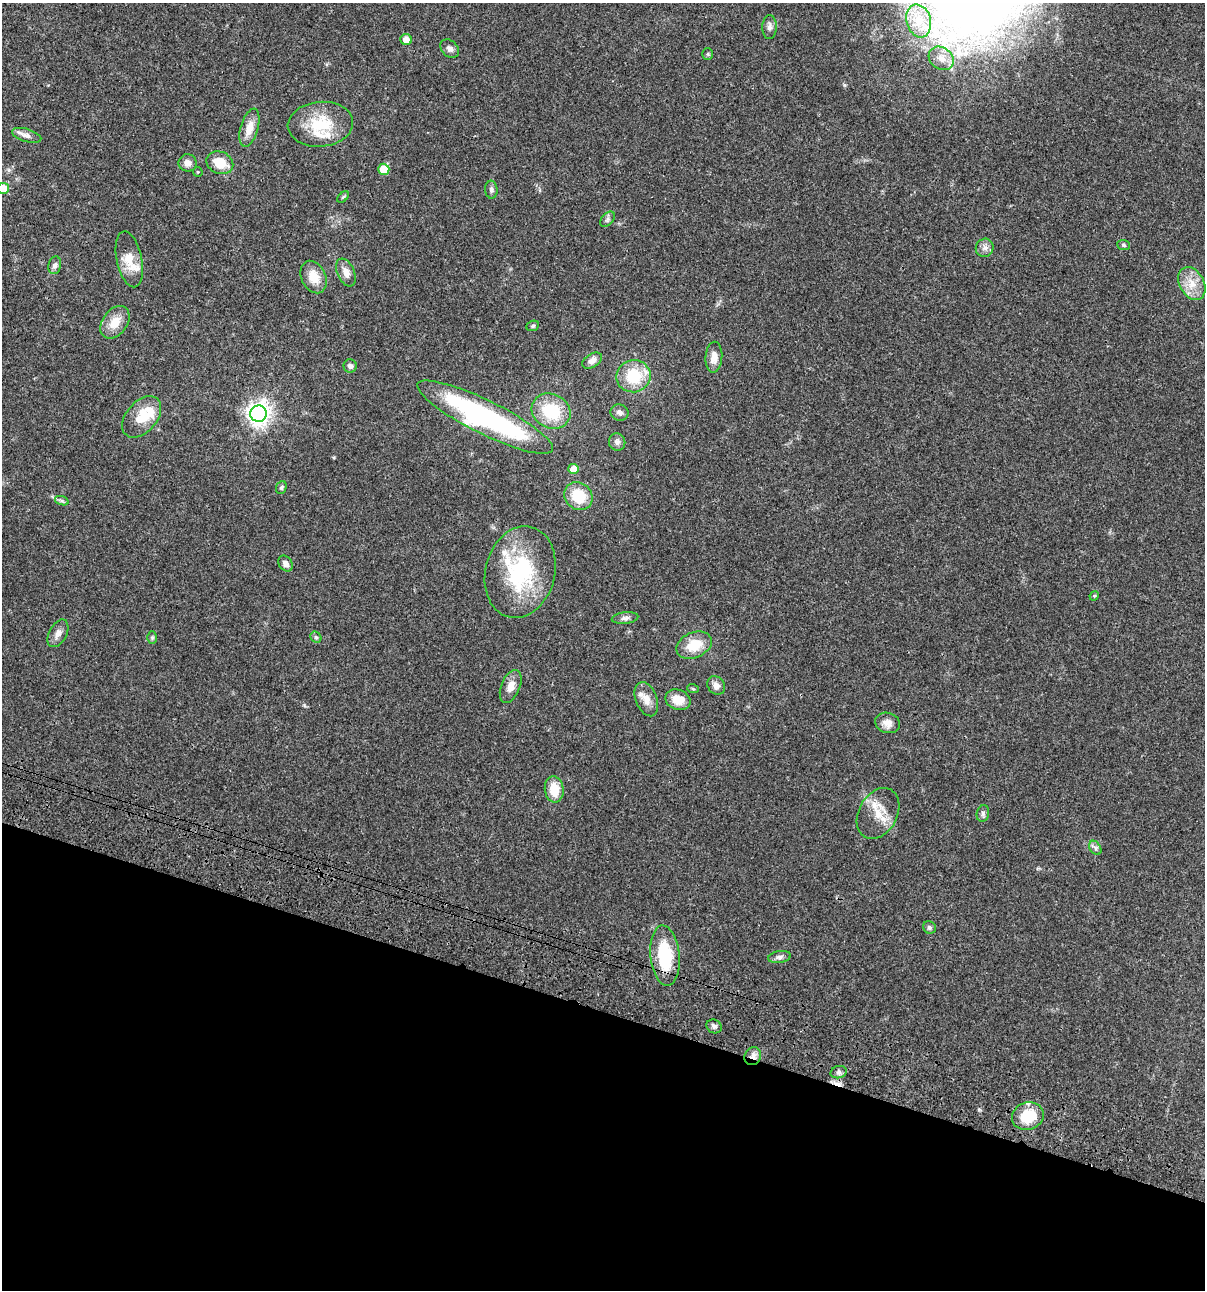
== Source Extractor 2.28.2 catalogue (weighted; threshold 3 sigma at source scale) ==
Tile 15 of 4 x 4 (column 3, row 4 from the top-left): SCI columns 2641-3843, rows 120-1407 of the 5405 x 5390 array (HDU 1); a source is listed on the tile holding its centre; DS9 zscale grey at full resolution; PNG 1207 x 1292 px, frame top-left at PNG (2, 3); each listed source drawn as its Kron ellipse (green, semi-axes under 4 px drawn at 4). Shown black and unused: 22% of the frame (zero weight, under 3 of 4 exposures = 9% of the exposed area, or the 3 px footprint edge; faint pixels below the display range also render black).
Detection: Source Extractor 2.28.2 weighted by HDU 2 'WHT'; one run over the whole footprint, this tile lists its part. Background 0.0473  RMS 0.0054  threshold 0.0244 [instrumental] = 3 sigma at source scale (4.5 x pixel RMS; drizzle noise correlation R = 1.50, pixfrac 1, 0.05/0.05 arcsec/px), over >= 5 px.
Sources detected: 74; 1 inside a brighter object's white glare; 1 cosmic-ray / hot-pixel residue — neither listed nor drawn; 7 inside a brighter listed object's ellipse — not listed separately; the other 65 listed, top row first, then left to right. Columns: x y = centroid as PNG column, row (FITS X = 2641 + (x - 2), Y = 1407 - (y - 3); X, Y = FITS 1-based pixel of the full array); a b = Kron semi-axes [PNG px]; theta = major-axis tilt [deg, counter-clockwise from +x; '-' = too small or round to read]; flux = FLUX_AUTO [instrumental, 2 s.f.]
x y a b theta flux
919 21 17 12 -74 9.8
769 27 12 7 88 2.2
406 40 6 5 - 5.1
450 49 10 8 -42 2.2
708 54 6 5 - 0.73
941 58 13 10 -37 5
320 124 33 22 5 21
249 128 19 8 73 6.2
27 135 15 6 -17 3
188 163 9 8 - 2.7
220 163 14 11 -24 10
384 169 5 5 - 11
198 172 5 4 - 0.54
3 188 6 5 - 7.9
491 190 9 6 -87 1.5
343 197 7 4 44 0.75
608 219 9 5 49 1.3
1123 245 6 5 - 0.98
985 248 9 8 - 2.5
129 259 28 12 -78 9.3
55 265 9 6 80 1.9
346 272 15 8 -66 4
314 277 17 12 -64 7.8
1192 284 17 12 -61 7.7
115 322 18 12 54 8.1
533 326 6 5 - 0.83
714 357 15 8 87 4.8
592 361 11 6 32 2.8
350 366 6 6 - 1.6
633 376 17 16 - 19
551 411 20 17 -27 23
619 412 9 8 - 1.9
258 414 8 8 - 400
142 417 24 15 49 13
485 417 75 17 -26 110
617 442 8 8 - 1.8
574 469 5 5 - 6.9
281 487 6 5 - 0.91
578 496 15 13 -44 14
62 501 7 4 -18 1.1
286 564 8 6 -54 2.6
520 572 46 34 75 49
1094 596 5 4 - 0.57
625 618 13 6 6 1.9
58 633 15 8 62 3.2
316 637 6 5 - 0.79
152 638 6 5 - 0.86
694 645 18 12 23 12
716 685 10 8 -53 2.6
511 686 17 9 67 4.8
693 689 6 3 -19 0.66
646 699 18 10 -69 5.1
678 700 13 10 -23 7
888 723 13 10 -18 4
554 789 13 9 -83 9.5
878 813 27 19 61 11
983 813 8 6 77 1.3
1095 848 8 5 -58 1.4
929 927 7 6 - 1.1
665 956 30 14 -84 27
780 957 11 6 9 1.8
714 1026 8 6 -28 1.7
753 1056 9 8 - 3
839 1072 8 6 15 1.4
1028 1116 16 13 20 15
Overlapping masked pixels (flux is a lower limit): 2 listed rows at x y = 665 956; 753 1056
Isophote crosses this tile's border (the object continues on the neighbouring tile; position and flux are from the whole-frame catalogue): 1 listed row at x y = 3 188